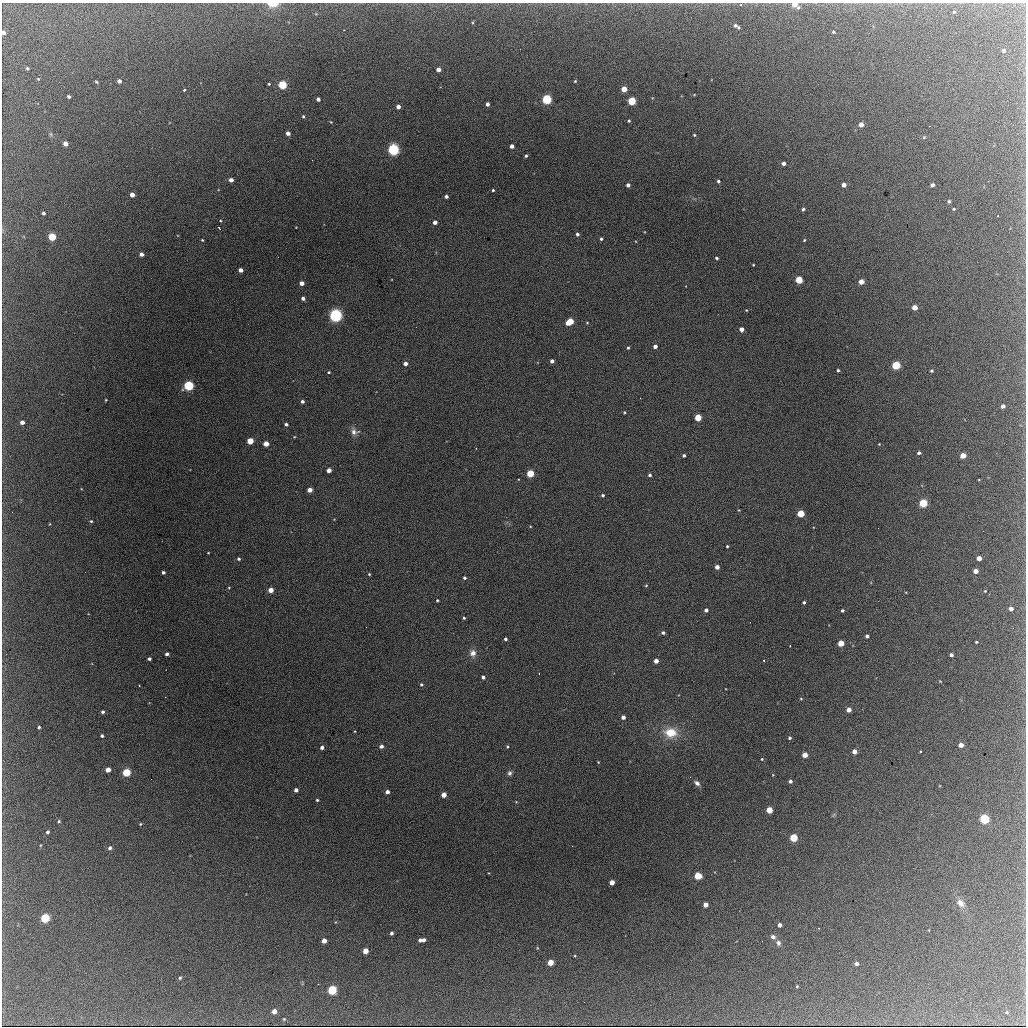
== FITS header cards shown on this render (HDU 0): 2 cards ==
NAXIS1  =                 1024 / length of data axis 1
NAXIS2  =                 1024 / length of data axis 2

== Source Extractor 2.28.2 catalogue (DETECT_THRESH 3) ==
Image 1024 x 1024 px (HDU 0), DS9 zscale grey, 1 PNG px = 1 image px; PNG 1028 x 1028 px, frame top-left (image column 1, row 1024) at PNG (2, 3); no overlay
Background 1890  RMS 32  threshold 94.8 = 3 sigma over >= 5 px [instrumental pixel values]
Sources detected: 197; all 197 listed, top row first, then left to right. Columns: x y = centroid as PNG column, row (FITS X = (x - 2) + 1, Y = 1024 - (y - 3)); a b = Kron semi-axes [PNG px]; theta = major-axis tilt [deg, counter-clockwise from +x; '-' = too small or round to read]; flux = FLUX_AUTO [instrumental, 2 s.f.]
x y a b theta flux
273 4 10 5 0 29000
741 5 4 3 - 2100
795 5 7 4 -33 19000
954 12 5 4 - 2200
735 25 4 4 - 4100
739 27 3 3 - 2400
3 32 4 4 - 5700
833 32 3 3 - 2500
1004 51 5 5 - 3500
27 68 3 3 - 2600
438 69 4 4 - 13000
38 79 4 4 - 2000
119 81 4 4 - 7100
575 81 3 2 - 1900
96 82 4 3 - 2200
269 84 3 3 - 5400
282 85 5 4 - 130000
624 89 4 4 - 29000
184 90 4 3 - 4800
69 96 4 3 - 4100
318 99 4 4 - 6200
547 99 5 5 - 220000
632 101 4 4 - 100000
487 104 4 3 - 7200
398 107 4 4 - 9400
303 116 4 3 - 2900
629 121 4 3 - 2400
331 122 4 3 - 1600
861 125 4 4 - 14000
288 133 4 4 - 10000
694 135 4 3 - 2300
924 137 5 4 - 2000
65 144 4 4 - 11000
512 146 4 4 - 10000
393 150 5 5 - 460000
526 156 4 3 - 3400
783 163 4 4 - 7700
231 180 4 4 - 11000
718 181 4 3 - 3900
628 185 4 4 - 7500
844 185 4 4 - 11000
932 185 4 4 - 7100
493 190 3 3 - 2700
132 195 4 4 - 15000
446 197 3 3 - 5400
949 201 4 4 - 3500
803 209 4 3 - 3900
954 209 4 3 - 2000
43 213 4 3 - 4400
997 216 2 2 - 1800
435 222 4 4 - 10000
219 228 4 2 - 2500
577 234 4 4 - 4400
52 237 5 4 - 92000
601 239 3 3 - 3400
202 240 3 3 - 1800
804 240 4 3 - 2100
141 254 4 4 - 8000
716 258 4 3 - 3100
753 265 3 2 - 1700
241 270 4 4 - 12000
799 280 4 4 - 78000
861 282 4 4 - 21000
302 283 4 4 - 15000
303 298 4 3 - 8300
915 307 4 4 - 22000
746 310 3 2 - 1500
336 315 5 5 - 600000
570 322 6 4 32 61000
587 323 4 3 - 1600
742 329 4 4 - 14000
655 346 4 4 - 9800
628 348 3 3 - 2700
552 361 4 4 - 9300
405 363 4 4 - 11000
896 365 5 4 - 130000
838 370 3 3 - 2900
931 371 3 3 - 3000
329 372 3 3 - 2200
189 386 5 4 - 270000
640 398 2 2 - 1900
106 400 3 3 - 1700
302 401 3 3 - 5400
1003 406 4 4 - 7300
624 412 4 3 - 2000
698 417 4 4 - 63000
22 422 4 4 - 9300
286 424 3 3 - 4400
354 432 12 9 -7 12000
250 441 4 4 - 48000
266 444 4 4 - 28000
879 444 2 2 - 1500
919 453 4 4 - 4100
684 455 3 3 - 4500
963 455 4 4 - 29000
329 470 4 4 - 15000
530 473 4 4 - 81000
650 475 4 4 - 4100
310 490 4 4 - 17000
603 495 3 3 - 3800
923 503 5 4 - 120000
739 510 3 3 - 1500
801 513 4 4 - 83000
91 521 4 4 - 2600
49 524 3 2 - 1400
727 546 3 3 - 2600
208 553 3 2 - 1400
979 558 4 4 - 18000
239 559 4 4 - 3700
717 567 4 4 - 12000
976 571 4 4 - 14000
163 572 3 3 - 4600
369 574 3 3 - 2000
464 578 3 3 - 4100
646 585 4 3 - 1900
229 587 4 3 - 1800
271 590 4 4 - 24000
985 591 2 2 - 1400
437 600 3 2 - 2200
804 602 3 3 - 3900
1011 609 4 4 - 9300
706 610 4 4 - 5900
842 610 3 3 - 3700
464 618 3 3 - 2800
663 633 4 4 - 4600
867 636 4 3 - 5300
505 639 3 3 - 4400
976 642 3 2 - 2200
841 643 4 4 - 44000
790 646 2 2 - 1600
473 653 9 8 - 13000
167 654 4 3 - 6400
951 655 4 3 - 5300
149 659 3 3 - 4500
764 660 3 2 - 1800
656 661 4 4 - 16000
483 677 4 3 - 6000
940 681 5 3 - 1600
421 684 4 4 - 3100
139 686 3 2 - 1500
801 699 4 3 - 1600
849 710 4 4 - 15000
103 712 3 3 - 4100
623 717 4 4 - 8500
39 727 3 3 - 3100
671 733 16 12 -4 47000
102 736 3 3 - 3900
790 738 3 3 - 3500
961 745 4 4 - 15000
381 746 4 4 - 7400
322 747 4 4 - 7400
507 747 4 3 - 2400
921 751 3 2 - 4700
854 752 4 4 - 16000
805 755 4 4 - 23000
762 759 3 3 - 1700
598 762 3 2 - 1600
108 770 4 4 - 17000
126 772 5 4 - 120000
510 773 7 6 - 5300
690 777 3 2 - 1800
151 779 2 2 - 940
790 781 4 4 - 5000
697 783 8 5 -36 7600
296 790 4 4 - 7200
387 792 4 4 - 9900
444 795 4 4 - 24000
317 800 3 3 - 2500
769 810 4 4 - 39000
984 819 5 5 - 200000
59 821 5 4 - 2800
140 824 4 3 - 1800
47 832 4 3 - 3900
794 838 4 4 - 100000
110 848 5 4 - 5200
698 876 5 4 - 72000
612 882 4 4 - 21000
960 903 10 7 -52 14000
705 905 4 4 - 17000
45 918 5 5 - 160000
780 925 4 3 - 8200
818 928 3 2 - 1300
391 933 4 3 - 4500
773 937 5 5 - 7400
422 940 7 4 3 12000
324 941 4 4 - 19000
778 943 7 6 - 6400
365 951 4 4 - 29000
575 956 4 3 - 1800
550 962 4 4 - 38000
857 964 4 4 - 5600
180 978 4 3 - 2800
797 986 3 2 - 1700
332 990 5 4 - 180000
274 1011 4 4 - 17000
1007 1012 4 4 - 2100
284 1019 3 3 - 1900
At the frame edge (FLAGS 8, measured only in part): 3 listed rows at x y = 273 4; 795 5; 3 32